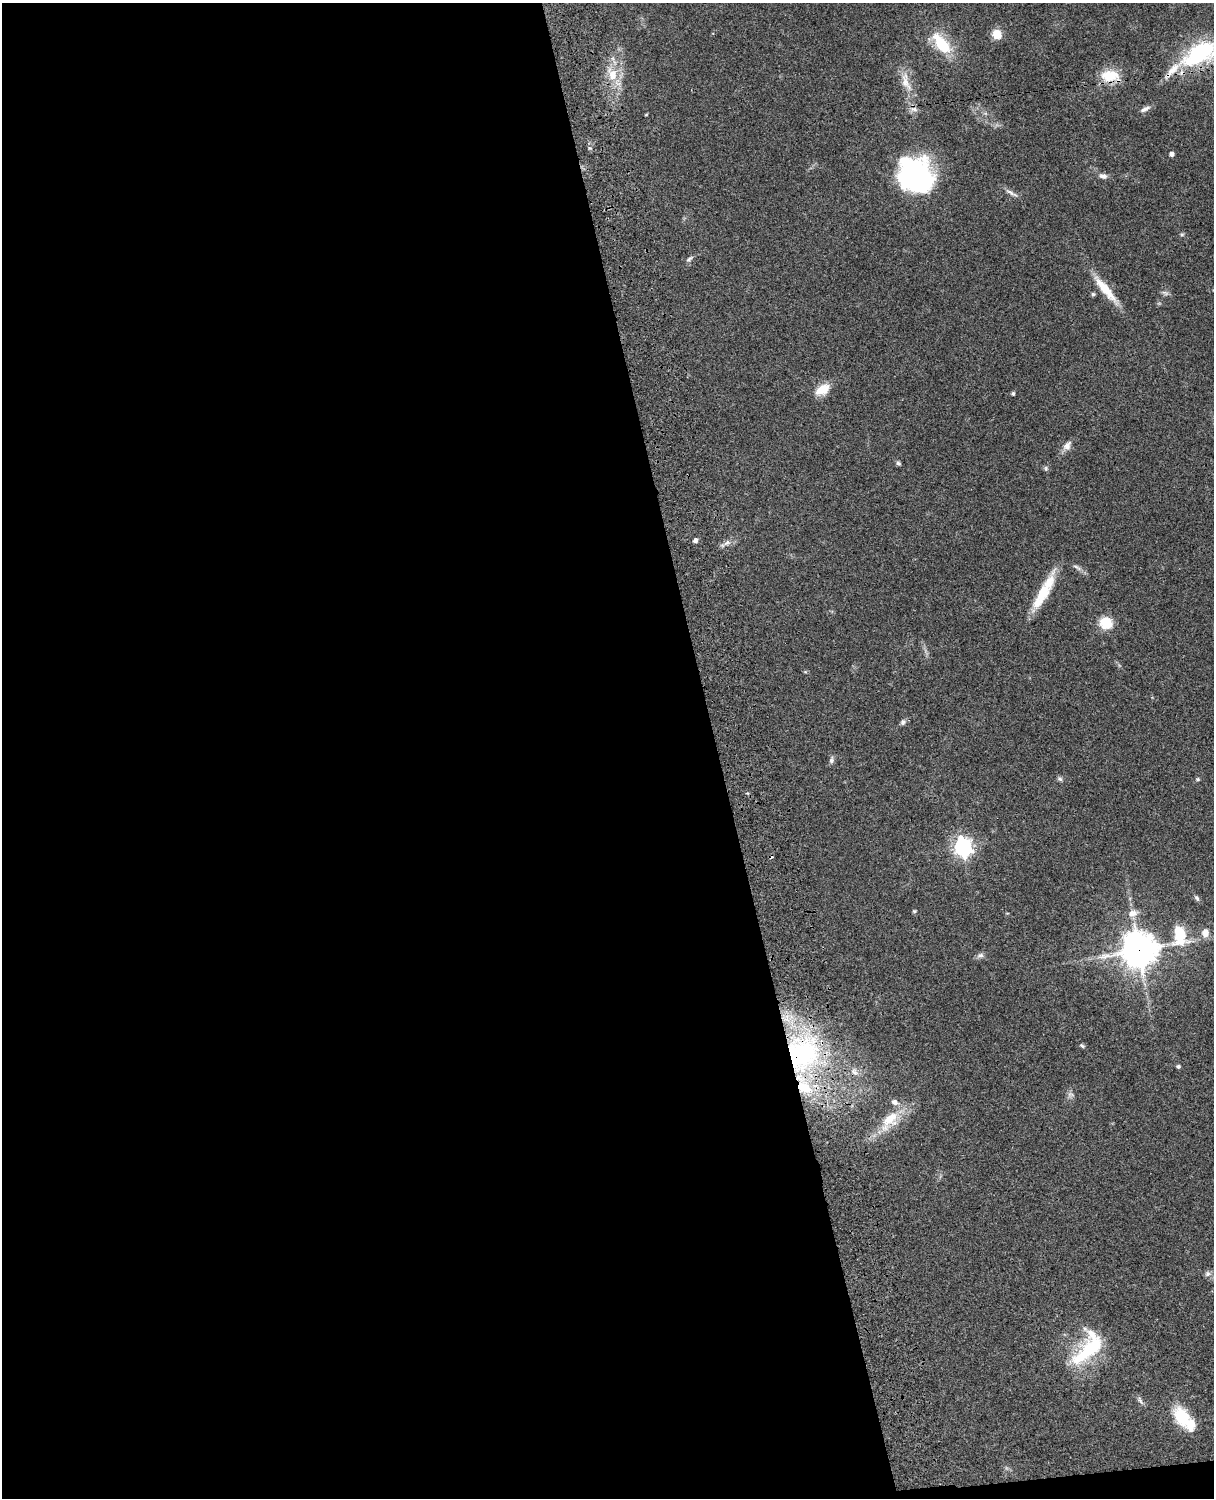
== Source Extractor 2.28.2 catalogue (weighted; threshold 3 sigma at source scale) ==
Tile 9 of 4 x 3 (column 1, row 3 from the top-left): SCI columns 121-1332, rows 277-1772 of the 5087 x 4926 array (HDU 1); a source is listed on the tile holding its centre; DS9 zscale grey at full resolution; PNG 1216 x 1500 px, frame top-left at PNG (2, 3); no overlay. Shown black and unused: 60% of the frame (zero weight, under 3 of 4 exposures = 6% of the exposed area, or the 3 px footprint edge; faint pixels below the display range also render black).
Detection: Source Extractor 2.28.2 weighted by HDU 2 'WHT'; one run over the whole footprint, this tile lists its part. Background 0.0873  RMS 0.0061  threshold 0.0274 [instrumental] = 3 sigma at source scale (4.5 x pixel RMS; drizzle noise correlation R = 1.50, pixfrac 1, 0.05/0.05 arcsec/px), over >= 5 px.
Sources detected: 57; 1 cosmic-ray / hot-pixel residue — not listed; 6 inside a brighter listed object's ellipse — not listed separately; the other 50 listed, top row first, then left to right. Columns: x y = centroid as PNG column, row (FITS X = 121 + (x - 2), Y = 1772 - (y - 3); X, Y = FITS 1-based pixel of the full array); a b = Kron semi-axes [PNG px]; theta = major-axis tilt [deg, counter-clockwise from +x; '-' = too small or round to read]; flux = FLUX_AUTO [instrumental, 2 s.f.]
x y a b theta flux
997 34 9 9 - 9.6
941 43 30 14 -50 24
1200 53 45 22 26 66
612 75 20 13 -73 13
1110 76 25 15 -2 16
906 82 33 11 -71 11
1145 109 15 6 27 2.7
646 115 5 3 - 0.55
590 148 6 5 - 1.1
1171 154 4 4 - 2.8
914 176 32 28 -47 130
1103 176 10 6 -11 2.8
1011 193 21 5 -30 2.8
1182 234 6 5 - 0.96
689 259 11 5 39 1.7
1106 290 41 9 -51 16
1165 293 11 5 -19 1.7
1093 294 5 4 - 1.1
822 390 18 11 31 10
1013 394 4 4 - 1.3
1067 446 15 9 58 3.9
898 463 6 4 -60 1.3
1046 468 7 5 -89 1.2
695 540 4 4 - 2.8
727 543 11 7 29 2.9
1077 567 16 5 -29 2.4
1042 595 48 11 61 22
1106 623 14 12 -27 14
903 722 8 6 50 1.8
831 760 10 6 77 1.8
1060 779 8 6 -31 1.3
1198 779 6 4 1 0.91
963 847 7 7 - 280
1197 898 9 5 -57 1.5
914 911 5 4 - 0.7
1133 913 14 10 23 5.2
1205 933 11 10 - 4.9
1180 935 26 17 -81 23
1139 950 12 12 - 1100
980 955 9 7 13 2
1082 1046 7 4 -37 1.1
802 1054 44 39 46 100
1178 1066 5 4 - 1.3
854 1072 13 8 -56 3.7
1070 1094 9 8 - 2.1
890 1119 40 15 53 20
1208 1274 9 7 -1 2.2
1088 1349 48 22 53 44
1140 1400 13 5 -55 1.9
1181 1417 19 13 -62 25
Overlapping masked pixels (flux is a lower limit): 4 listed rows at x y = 1200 53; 1110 76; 1139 950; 802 1054
Isophote crosses this tile's border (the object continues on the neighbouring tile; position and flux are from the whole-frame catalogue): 1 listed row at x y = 1200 53